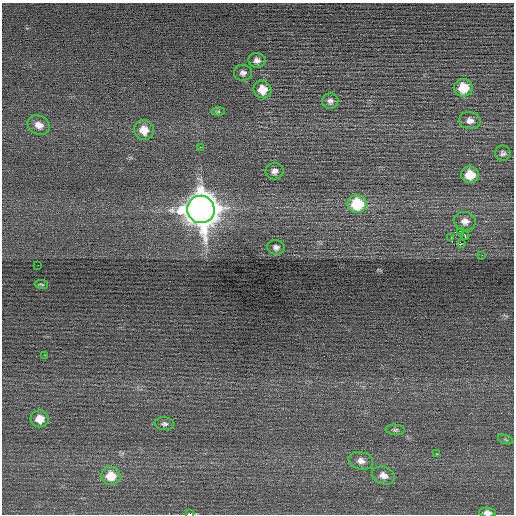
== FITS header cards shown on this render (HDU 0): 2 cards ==
NAXIS1  =                  512 / Axis length
NAXIS2  =                  512 / Axis length

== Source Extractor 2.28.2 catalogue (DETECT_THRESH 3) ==
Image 512 x 512 px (HDU 0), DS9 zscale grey, 1 PNG px = 1 image px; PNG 516 x 516 px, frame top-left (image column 1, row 512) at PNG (2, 3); each listed source drawn as its Kron ellipse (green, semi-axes under 4 px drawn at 4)
Background 0.0772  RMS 0.69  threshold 2.06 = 3 sigma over >= 5 px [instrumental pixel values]
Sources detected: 35; all 35 listed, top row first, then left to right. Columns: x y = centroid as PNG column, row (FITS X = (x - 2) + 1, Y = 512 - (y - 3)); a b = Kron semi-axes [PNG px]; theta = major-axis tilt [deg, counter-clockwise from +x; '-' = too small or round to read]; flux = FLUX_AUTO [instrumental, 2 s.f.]
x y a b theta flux
257 60 8 7 - 220
243 73 9 8 - 190
463 88 9 9 - 1300
262 89 9 8 - 750
330 101 8 8 - 190
218 111 7 4 1 80
470 121 11 8 -6 270
39 125 12 9 -24 390
144 130 10 9 - 720
200 147 3 2 - 97
503 153 7 7 - 140
274 171 9 8 - 230
470 175 9 8 - 990
357 204 9 9 - 2700
201 209 14 13 - 100000
465 221 11 9 -11 340
460 231 3 2 - 400
465 235 4 3 - 690
451 238 3 2 - 300
461 244 3 2 - 270
276 247 9 7 -11 170
482 255 3 3 - 36
38 265 2 2 - 64
41 284 7 2 -9 49
45 355 3 2 - 41
40 419 9 8 - 640
164 424 10 6 -5 160
395 430 10 5 -5 120
506 439 8 3 -19 62
436 454 2 2 - 310
361 461 12 8 -14 340
383 475 12 8 -20 360
111 476 10 9 - 1000
487 513 8 5 -3 230
190 514 4 2 - 1400
At the frame edge (FLAGS 8, measured only in part): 2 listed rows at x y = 487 513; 190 514